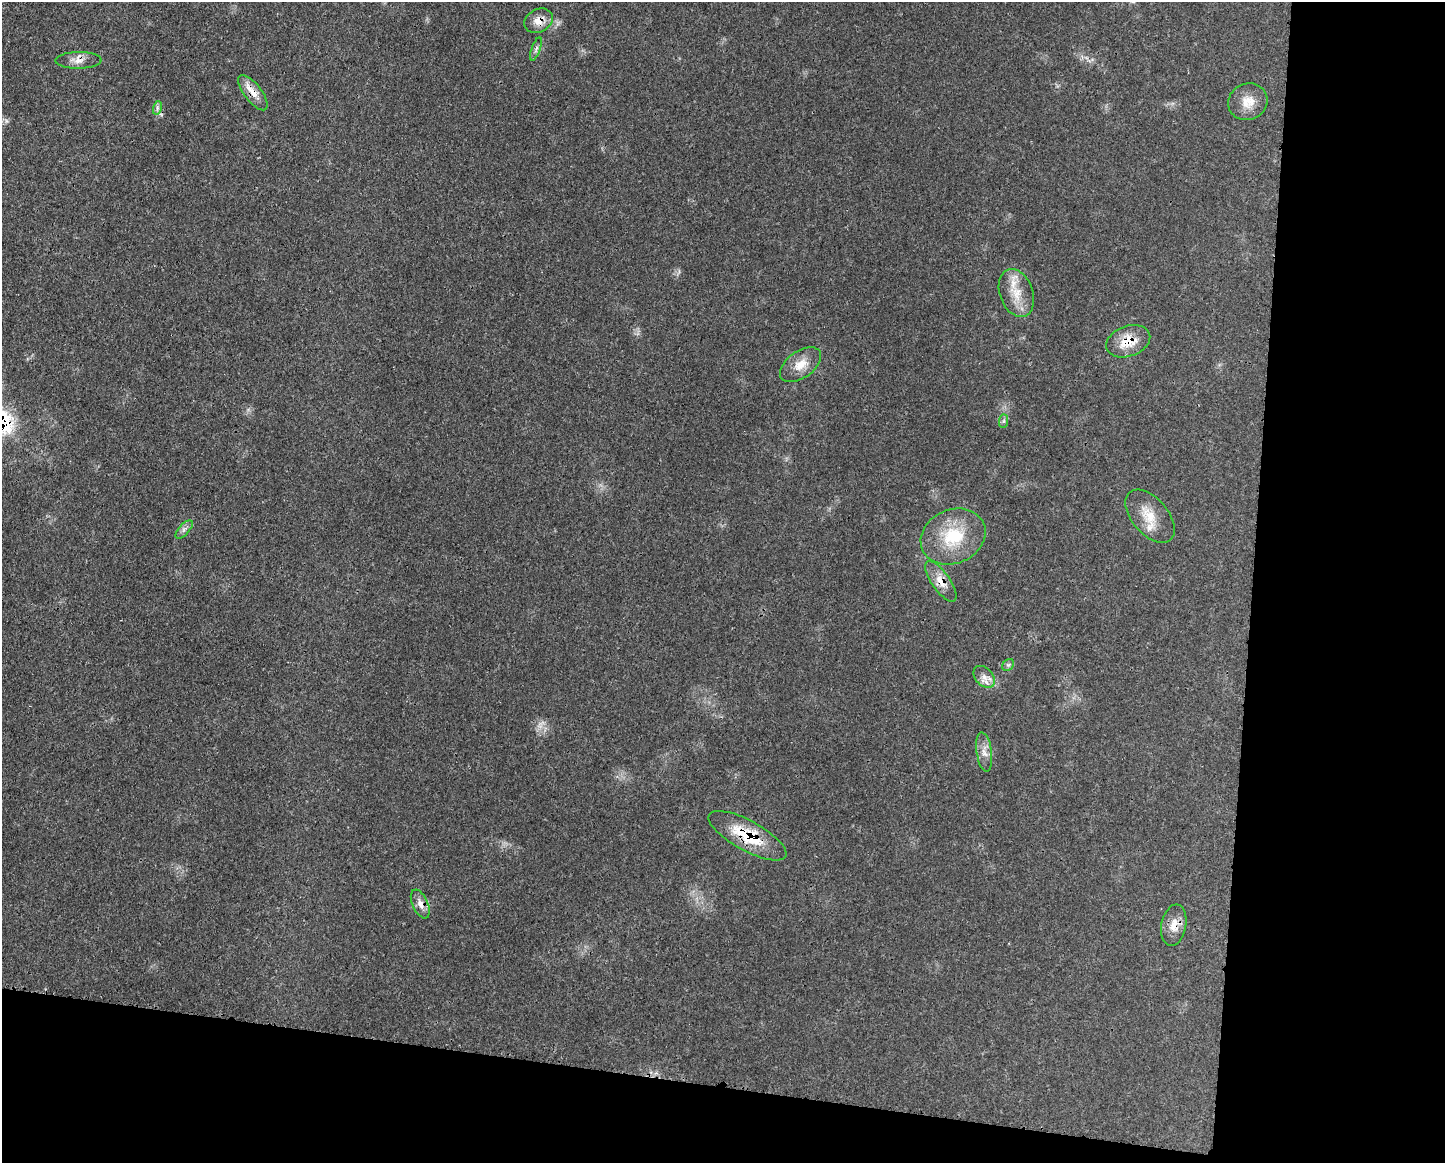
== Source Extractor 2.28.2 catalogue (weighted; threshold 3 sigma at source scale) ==
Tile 12 of 3 x 4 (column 3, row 4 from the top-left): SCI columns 3009-4451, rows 3-1163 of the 4685 x 4648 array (HDU 1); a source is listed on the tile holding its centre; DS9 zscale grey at full resolution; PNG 1447 x 1165 px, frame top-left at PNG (2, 2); each listed source drawn as its Kron ellipse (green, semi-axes under 4 px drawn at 4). Shown black and unused: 20% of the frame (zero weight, under 3 of 4 exposures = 2% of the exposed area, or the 3 px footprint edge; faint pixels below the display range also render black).
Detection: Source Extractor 2.28.2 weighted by HDU 2 'WHT'; one run over the whole footprint, this tile lists its part. Background 0.0579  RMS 0.0033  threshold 0.0147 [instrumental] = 3 sigma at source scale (4.5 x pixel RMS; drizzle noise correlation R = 1.50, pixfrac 1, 0.05/0.05 arcsec/px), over >= 5 px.
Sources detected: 22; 1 too faint to see at this stretch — neither listed nor drawn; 1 inside a brighter listed object's ellipse — not listed separately; the other 20 listed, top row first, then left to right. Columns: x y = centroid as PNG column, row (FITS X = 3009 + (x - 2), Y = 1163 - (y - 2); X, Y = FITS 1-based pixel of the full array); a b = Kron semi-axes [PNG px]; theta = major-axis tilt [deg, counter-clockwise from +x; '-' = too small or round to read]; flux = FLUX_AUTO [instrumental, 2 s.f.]
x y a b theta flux
538 21 15 11 27 3.6
536 49 12 4 70 1.1
79 60 23 8 0 3.1
253 93 21 8 -53 4.1
1248 102 20 18 26 5.5
157 108 7 4 73 0.87
1016 293 25 16 -70 7.1
1128 341 23 15 20 7.7
800 365 23 13 36 5.4
1004 421 7 4 89 0.74
1150 516 31 18 -49 8
184 529 11 5 48 1.2
953 537 33 27 24 17
941 581 24 9 -55 4.3
1008 665 7 5 43 0.7
984 677 13 8 -47 2.5
984 752 20 7 -82 2.7
747 836 44 15 -29 15
420 904 15 7 -65 2.5
1174 925 21 12 79 4.3
Overlapping masked pixels (flux is a lower limit): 7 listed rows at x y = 538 21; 79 60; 253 93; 1128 341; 941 581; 747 836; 1174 925